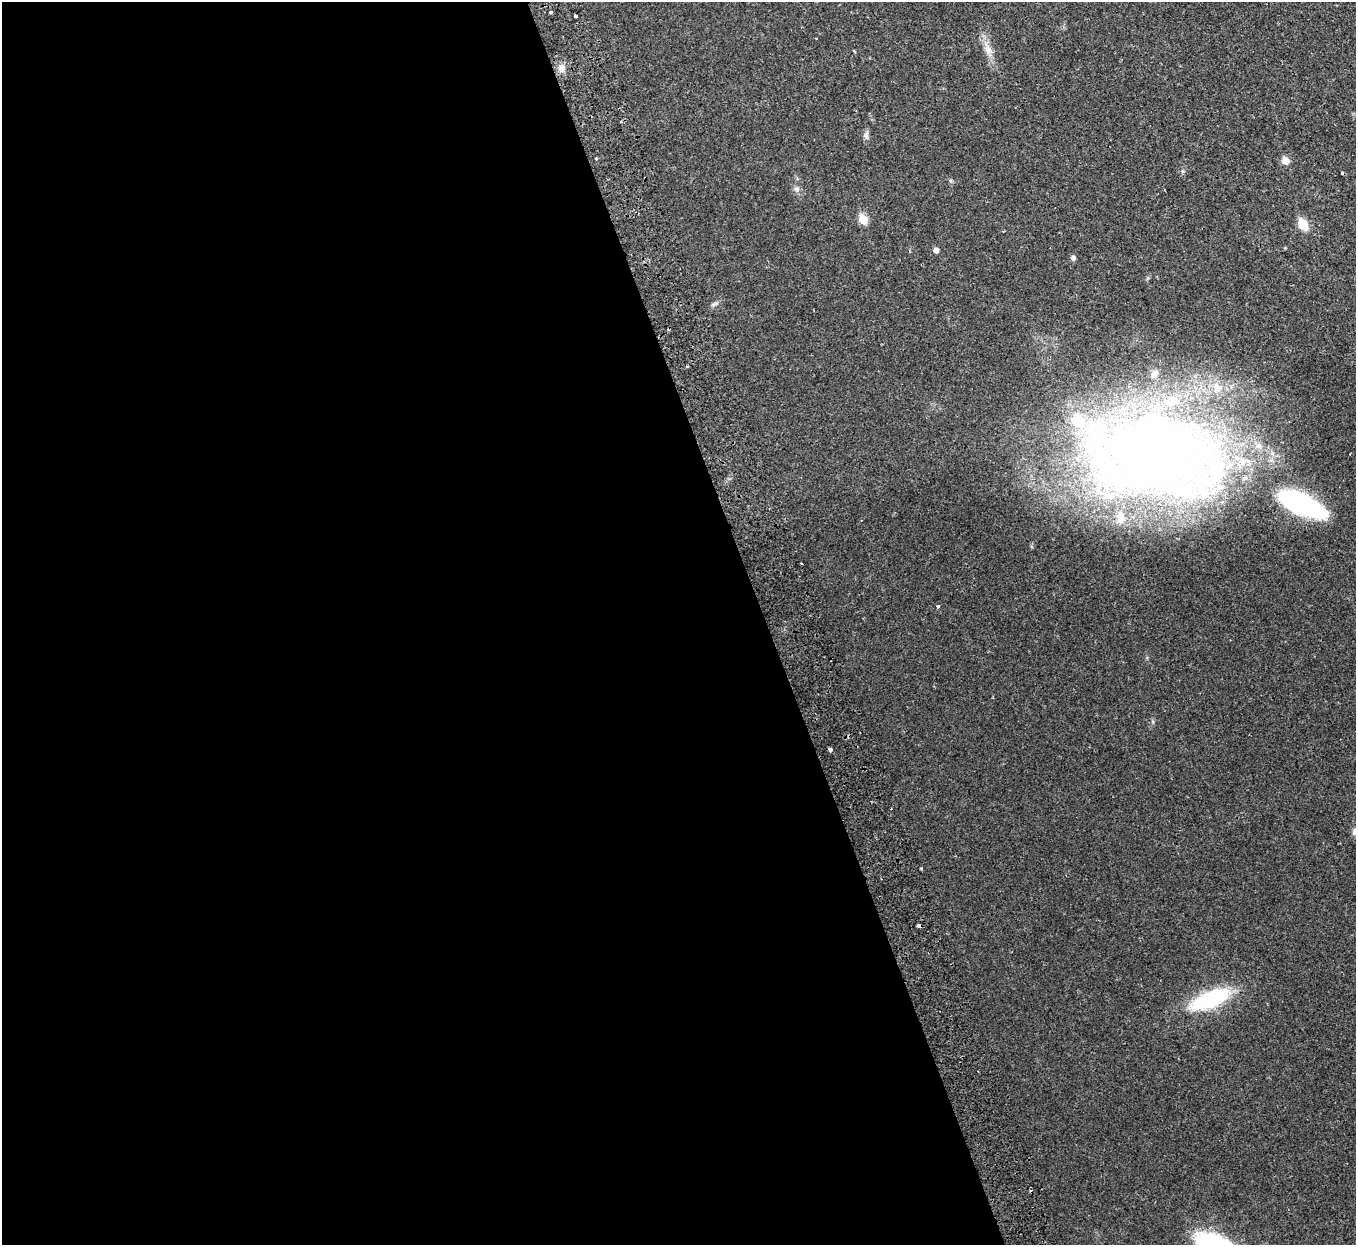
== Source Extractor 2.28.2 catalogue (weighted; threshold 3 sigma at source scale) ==
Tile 9 of 4 x 4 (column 1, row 3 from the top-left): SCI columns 56-1409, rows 1422-2664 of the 5528 x 5451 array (HDU 1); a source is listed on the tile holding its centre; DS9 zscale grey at full resolution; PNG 1358 x 1247 px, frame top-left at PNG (2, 2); no overlay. Shown black and unused: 56% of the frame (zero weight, under 2 of 3 exposures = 3% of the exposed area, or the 3 px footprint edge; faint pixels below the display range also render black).
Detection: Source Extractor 2.28.2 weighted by HDU 2 'WHT'; one run over the whole footprint, this tile lists its part. Background 0.0237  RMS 0.0042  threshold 0.0188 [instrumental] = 3 sigma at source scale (4.5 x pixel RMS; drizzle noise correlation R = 1.50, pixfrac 1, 0.05/0.05 arcsec/px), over >= 5 px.
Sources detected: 30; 2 cosmic-ray / hot-pixel residue — not listed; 6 inside a brighter listed object's ellipse — not listed separately; the other 22 listed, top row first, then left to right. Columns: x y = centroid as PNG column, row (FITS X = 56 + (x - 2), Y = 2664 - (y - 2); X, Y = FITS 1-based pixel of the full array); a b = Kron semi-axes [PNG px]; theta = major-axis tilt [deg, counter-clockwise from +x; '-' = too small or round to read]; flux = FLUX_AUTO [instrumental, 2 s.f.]
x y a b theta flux
551 12 3 3 - 1.4
575 16 3 3 - 0.74
988 49 15 9 -57 3.5
854 51 4 3 - 0.36
561 68 11 8 -88 2.6
621 122 3 2 - 0.83
866 136 10 7 -75 1.4
596 159 3 2 - 0.7
1286 160 9 8 - 2.9
1342 173 3 3 - 0.56
797 189 8 6 0 1.2
863 219 6 5 - 12
1303 224 9 7 -61 11
936 250 5 5 - 2
1073 258 5 5 - 1.3
714 304 12 3 31 0.92
1151 454 161 94 0 440
1302 504 46 17 -24 81
938 606 4 4 - 0.49
830 750 4 3 - 3.7
1355 832 9 7 79 1.5
1210 999 48 17 23 34
Isophote crosses this tile's border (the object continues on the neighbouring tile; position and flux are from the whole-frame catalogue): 1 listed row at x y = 1355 832